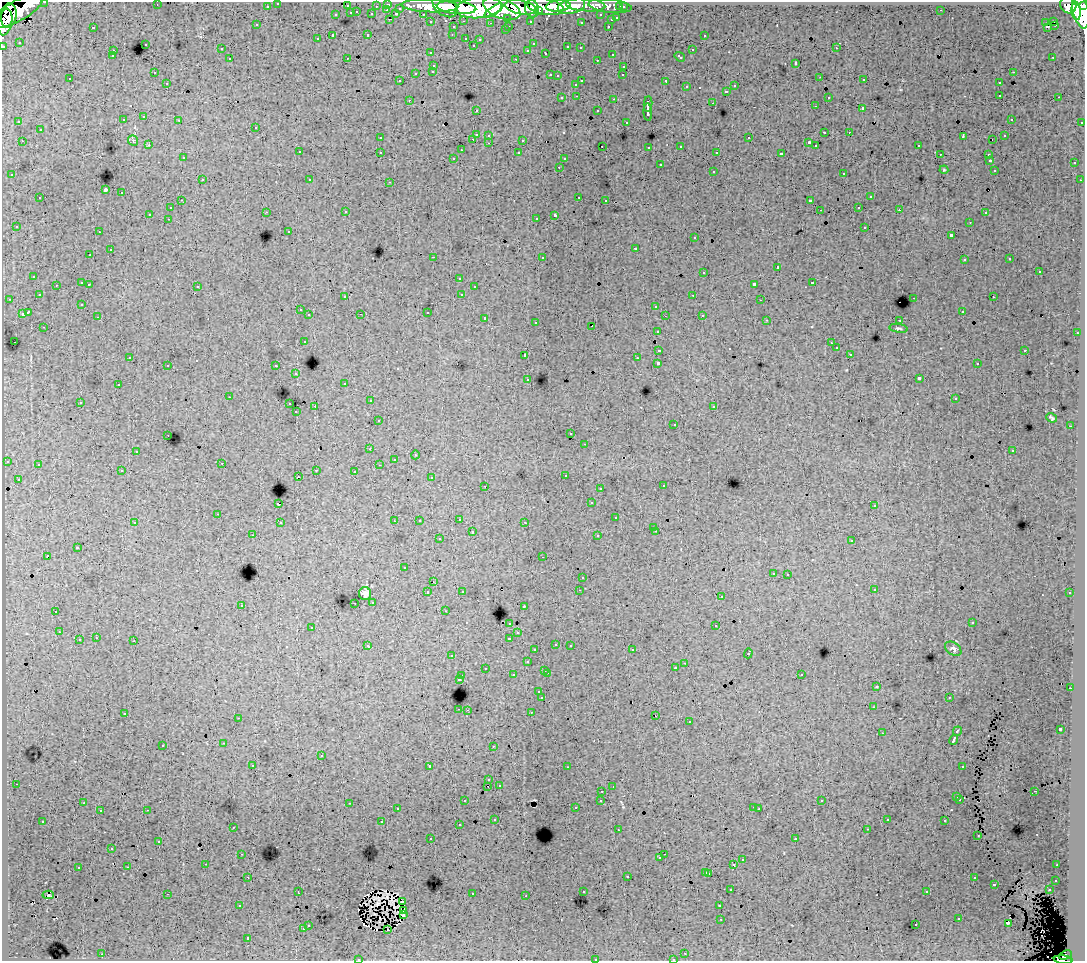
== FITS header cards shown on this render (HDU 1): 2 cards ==
NAXIS1  =                 1083
NAXIS2  =                  959

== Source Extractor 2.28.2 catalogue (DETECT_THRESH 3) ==
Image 1083 x 959 px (HDU 1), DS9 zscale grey, 1 PNG px = 1 image px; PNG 1087 x 963 px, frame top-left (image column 1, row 959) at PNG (2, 2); each listed source drawn as its Kron ellipse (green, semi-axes under 4 px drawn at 4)
Background 119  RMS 0.95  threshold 2.84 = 3 sigma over >= 5 px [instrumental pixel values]
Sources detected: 479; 3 with non-positive FLUX_AUTO (blend fragments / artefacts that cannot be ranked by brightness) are neither listed nor drawn; the other 476 listed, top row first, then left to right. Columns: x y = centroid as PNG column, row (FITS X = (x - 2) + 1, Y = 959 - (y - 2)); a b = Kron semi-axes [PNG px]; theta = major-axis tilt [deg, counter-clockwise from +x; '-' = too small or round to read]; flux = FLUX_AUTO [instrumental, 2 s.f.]
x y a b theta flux
45 2 3 2 - 2200
278 3 3 3 - 1800
388 4 3 3 - 3300
157 5 2 2 - 51
586 5 20 6 -4 40000
1068 5 9 7 -58 62000
267 6 3 3 - 1300
347 6 3 3 - 600
376 6 3 2 - 680
430 6 28 6 -2 190000
445 6 14 9 -40 140000
545 6 18 8 -10 220000
558 6 12 5 5 110000
571 6 14 7 15 81000
610 6 22 6 -6 33000
1084 6 4 3 - 57000
457 7 20 6 -5 290000
521 7 16 7 -11 240000
620 7 3 3 - 1000
623 7 3 3 - 2000
400 8 3 3 - 640
479 8 23 10 6 430000
502 9 19 9 -20 430000
532 9 9 7 -78 150000
1080 9 19 7 -78 310000
387 10 3 2 - 220
494 10 11 3 33 85000
941 10 2 2 - 53
17 11 29 10 29 260000
538 11 4 3 - 59000
1076 11 9 4 -83 140000
357 12 3 2 - 290
351 13 3 3 - 770
372 14 3 3 - 600
396 14 3 3 - 720
423 14 3 2 - 1600
9 15 12 8 82 170000
336 15 3 3 - 270
601 15 3 3 - 1300
508 18 3 3 - 1000
617 18 3 3 - 410
390 19 3 2 - 230
611 20 3 3 - 370
464 21 3 2 - 220
530 21 3 3 - 950
1054 21 3 2 - 360
5 22 13 7 78 180000
431 22 3 3 - 1700
581 22 3 3 - 140
490 23 3 2 - 67
1046 23 3 2 - 110
257 25 3 2 - 63
1054 25 3 2 - 93
509 26 3 2 - 210
608 26 3 2 - 350
93 27 3 3 - 650
453 27 3 3 - 270
1047 27 3 2 - 110
505 30 3 2 - 120
368 34 3 3 - 390
452 35 3 2 - 64
704 35 3 3 - 210
333 36 3 3 - 1100
466 38 3 3 - 460
317 39 3 3 - 160
480 39 2 2 - 54
19 42 2 2 - 61
145 44 3 3 - 370
533 44 3 2 - 100
473 45 3 2 - 100
3 46 3 3 - 3800
568 47 3 3 - 420
580 48 3 2 - 81
836 48 3 2 - 170
221 49 3 3 - 190
528 50 3 3 - 140
692 50 3 3 - 350
113 51 3 2 - 210
431 53 3 3 - 170
546 53 3 3 - 180
612 54 3 2 - 260
112 56 3 3 - 200
680 57 5 3 - 200
1053 57 3 2 - 95
347 58 2 2 - 43
230 59 3 3 - 180
516 59 3 2 - 400
597 60 3 2 - 98
795 63 3 2 - 47
434 65 3 3 - 280
624 66 3 3 - 270
433 71 3 3 - 220
154 72 3 2 - 110
1013 72 3 2 - 230
416 73 3 3 - 550
550 75 3 2 - 330
623 75 3 2 - 82
558 76 3 3 - 97
820 77 2 2 - 52
70 79 3 2 - 110
864 80 3 2 - 140
399 81 3 2 - 110
582 81 3 3 - 530
666 81 4 3 - 700
167 83 3 2 - 130
999 83 3 3 - 290
576 84 3 3 - 150
734 86 3 3 - 230
687 87 3 3 - 180
726 91 3 3 - 290
1000 95 3 2 - 150
577 96 3 2 - 230
828 97 3 3 - 170
1059 97 3 2 - 140
562 98 3 3 - 200
614 99 3 2 - 480
409 100 3 2 - 150
713 103 3 2 - 190
648 104 8 3 87 1800
815 106 3 2 - 96
863 108 3 3 - 960
476 110 3 3 - 180
598 111 3 3 - 200
648 112 9 3 -86 2300
144 117 3 3 - 180
1011 119 3 2 - 63
123 120 3 3 - 130
179 120 3 2 - 260
19 122 3 3 - 130
626 122 3 3 - 140
1082 122 3 3 - 680
256 127 3 3 - 190
40 130 3 3 - 280
824 132 3 2 - 680
849 132 2 2 - 200
476 134 3 3 - 690
489 135 3 3 - 270
963 136 4 3 - 280
1005 136 3 2 - 98
380 138 3 3 - 100
749 138 3 3 - 330
473 139 3 2 - 150
523 140 3 3 - 830
992 140 3 2 - 38
22 141 3 2 - 230
133 141 5 5 - 98
809 142 3 3 - 92
489 143 3 2 - 150
149 145 3 2 - 120
602 146 3 2 - 62
681 146 3 3 - 300
816 146 3 3 - 32000
918 146 3 2 - 130
649 147 3 3 - 140
461 150 3 2 - 62
299 152 3 3 - 330
380 152 3 3 - 270
717 152 3 2 - 73
519 153 3 3 - 180
781 154 4 3 - 1900
940 154 3 2 - 96
988 154 3 2 - 210
183 158 3 2 - 150
454 158 3 3 - 190
564 159 3 3 - 130
990 160 3 2 - 58
1074 163 3 3 - 170
660 165 3 3 - 430
559 167 3 2 - 140
944 170 4 4 - 59
994 170 3 2 - 50
713 171 3 3 - 260
844 173 3 3 - 230
12 175 3 3 - 180
202 180 3 2 - 260
310 180 3 2 - 150
1080 180 2 2 - 44
390 182 3 2 - 320
105 190 3 3 - 7800
122 193 3 3 - 480
579 197 3 2 - 280
870 197 3 3 - 320
40 198 3 3 - 330
181 200 3 2 - 68
606 200 3 2 - 150
810 201 4 3 - 820
859 207 3 2 - 140
170 208 3 3 - 270
820 210 2 2 - 39
899 210 3 2 - 120
266 212 3 2 - 150
346 212 3 2 - 220
985 213 3 3 - 200
149 214 3 3 - 1200
555 215 4 3 - 1600
536 218 3 2 - 160
168 219 3 2 - 120
970 222 3 2 - 130
16 226 3 3 - 87
865 227 3 3 - 350
289 231 3 2 - 62
99 232 3 2 - 100
951 235 3 3 - 910
695 238 3 3 - 230
635 248 3 3 - 470
110 250 3 3 - 460
90 255 3 2 - 190
433 257 3 2 - 660
542 257 3 3 - 270
1010 259 3 2 - 49
964 260 3 3 - 190
777 267 3 3 - 660
1039 271 3 3 - 480
704 272 3 3 - 450
34 276 3 3 - 260
459 278 3 3 - 160
82 283 3 3 - 600
812 283 3 3 - 410
89 284 3 2 - 150
754 284 4 3 - 1700
56 285 3 2 - 160
197 286 3 3 - 330
474 287 3 3 - 250
462 294 3 3 - 420
39 295 3 3 - 180
693 295 3 2 - 200
345 297 3 3 - 150
993 297 3 2 - 140
914 298 3 2 - 420
9 299 3 2 - 150
761 300 2 2 - 33
82 304 3 3 - 160
656 306 3 3 - 340
300 310 3 2 - 170
962 311 3 2 - 130
28 312 4 3 - 1200
427 312 3 3 - 600
22 314 4 3 - 770
361 314 2 2 - 32
309 315 3 3 - 240
702 315 3 2 - 210
665 316 3 2 - 49
98 317 3 2 - 54
485 318 3 3 - 350
767 320 3 2 - 100
900 320 3 2 - 43
536 322 3 3 - 210
592 326 2 2 - 66
44 327 3 2 - 110
898 328 9 4 -9 120
658 331 3 3 - 230
1077 333 3 2 - 240
304 341 3 3 - 270
14 342 2 2 - 39
831 343 2 2 - 45
836 348 3 3 - 200
659 350 4 3 - 1000
1025 350 3 2 - 400
850 354 3 2 - 160
525 355 3 3 - 360
130 357 3 2 - 120
637 358 3 2 - 120
658 363 3 3 - 2600
977 364 3 2 - 110
168 365 3 2 - 200
276 366 3 3 - 290
296 374 3 3 - 270
528 379 3 3 - 130
919 379 4 3 - 1500
345 383 3 3 - 140
118 385 3 2 - 190
229 397 2 2 - 52
955 399 3 2 - 110
370 401 3 2 - 190
80 402 3 3 - 150
290 404 3 2 - 240
315 406 2 2 - 510
714 406 3 2 - 260
296 412 3 2 - 100
1052 418 5 3 - 110
378 421 3 3 - 190
674 424 2 2 - 62
1070 426 3 2 - 69
571 434 2 2 - 67
168 435 2 2 - 55
585 444 3 2 - 160
370 449 3 2 - 130
136 451 3 2 - 82
1012 451 3 2 - 69
415 455 4 3 - 48
394 459 3 2 - 62
7 461 3 3 - 300
222 463 2 2 - 190
38 465 3 2 - 80
379 465 3 2 - 100
316 470 3 2 - 330
122 471 3 2 - 240
354 471 3 2 - 160
565 475 3 3 - 250
298 476 2 2 - 120
431 477 3 3 - 140
18 479 3 3 - 230
485 486 3 2 - 75
663 486 3 3 - 280
600 488 3 2 - 89
591 503 3 3 - 240
278 504 3 3 - 1000
874 506 3 3 - 120
218 514 3 2 - 190
616 518 3 3 - 180
459 519 3 3 - 200
394 521 2 2 - 51
419 521 3 2 - 91
525 522 3 2 - 79
135 523 3 2 - 72
280 523 3 2 - 200
654 527 3 2 - 85
656 531 3 2 - 170
472 532 3 3 - 430
253 535 2 2 - 52
598 536 3 3 - 240
439 539 3 3 - 250
852 541 3 3 - 310
77 548 3 3 - 400
48 556 4 3 - 1200
543 557 3 2 - 120
404 568 3 2 - 65
773 573 3 3 - 180
788 574 3 2 - 240
582 578 3 3 - 260
433 582 3 2 - 21
874 589 3 3 - 170
579 590 2 2 - 35
462 591 3 3 - 140
428 592 3 3 - 340
1070 593 3 3 - 180
365 594 6 6 - 270
721 597 3 2 - 94
373 602 3 3 - 190
355 603 3 2 - 130
241 605 3 3 - 240
524 606 2 2 - 47
56 611 3 2 - 170
445 611 3 2 - 120
510 623 3 3 - 220
972 623 3 2 - 64
716 626 3 3 - 460
312 627 3 3 - 270
59 632 3 2 - 160
518 633 3 3 - 230
96 638 3 2 - 180
509 638 3 3 - 550
79 640 3 3 - 490
134 641 3 2 - 530
556 644 3 3 - 300
570 645 3 2 - 250
368 646 4 3 - 270
953 649 9 6 -36 190
535 650 3 3 - 230
632 650 3 2 - 260
748 653 5 3 - 600
452 656 3 2 - 190
527 662 3 3 - 370
685 663 2 2 - 52
485 668 3 3 - 220
675 668 3 3 - 190
545 670 3 3 - 270
547 673 3 2 - 420
801 674 3 3 - 130
513 675 3 3 - 400
462 676 3 2 - 230
459 679 3 3 - 970
877 687 4 2 - 42
1070 688 3 2 - 56
539 692 3 3 - 85
542 698 3 3 - 1700
949 698 3 2 - 97
873 707 3 2 - 100
459 709 3 2 - 350
467 710 2 2 - 220
531 712 3 2 - 270
125 714 3 2 - 50
655 715 3 2 - 23
238 718 2 2 - 36
689 722 3 3 - 380
1060 729 3 3 - 2000
957 731 5 3 - 800
882 733 2 2 - 59
954 740 5 3 - 2100
224 743 3 2 - 240
163 745 3 3 - 290
493 746 2 2 - 46
321 756 3 3 - 420
253 766 3 3 - 160
430 766 3 3 - 2700
963 766 3 3 - 480
567 767 3 2 - 110
489 780 3 2 - 85
16 784 3 2 - 200
499 785 3 3 - 210
488 786 3 2 - 260
613 787 3 2 - 96
602 791 3 2 - 230
1034 791 3 2 - 120
957 797 3 3 - 570
960 799 3 3 - 200
601 800 3 3 - 270
465 801 3 2 - 150
822 801 3 3 - 110
84 803 3 3 - 57
349 803 3 2 - 220
754 807 3 2 - 170
576 808 3 3 - 86
398 809 3 3 - 120
759 809 3 2 - 58
147 810 3 2 - 290
100 811 3 3 - 190
495 819 3 3 - 200
887 819 3 3 - 120
43 821 3 2 - 120
945 821 3 3 - 300
382 822 3 3 - 770
459 825 3 2 - 120
233 827 3 2 - 110
867 829 2 2 - 58
618 830 3 2 - 130
978 836 3 2 - 110
431 839 3 2 - 86
795 839 4 3 - 78
159 841 3 2 - 78
112 849 3 3 - 150
242 854 3 2 - 160
664 854 2 2 - 130
660 858 3 3 - 160
742 860 3 3 - 330
206 864 2 2 - 71
734 865 3 3 - 820
1057 865 3 2 - 94
128 867 3 2 - 180
78 868 3 3 - 260
706 872 3 3 - 310
709 873 3 3 - 470
248 877 3 2 - 150
627 877 3 3 - 390
974 878 3 2 - 160
1056 880 3 3 - 270
994 884 3 3 - 670
731 890 3 3 - 170
1049 890 3 2 - 230
298 891 2 2 - 60
583 891 3 3 - 200
927 892 3 3 - 230
167 894 3 2 - 600
472 894 3 3 - 410
48 895 6 2 -2 240
526 896 2 2 - 83
402 902 3 3 - 34
719 905 2 2 - 48
240 906 3 3 - 150
404 911 4 2 - 84
403 915 3 2 - 91
721 919 3 2 - 67
959 919 3 3 - 410
1008 923 3 2 - 30
308 925 3 3 - 250
916 925 3 3 - 250
303 929 3 3 - 400
388 929 3 2 - 70
248 938 3 3 - 880
685 953 3 2 - 200
102 954 2 2 - 120
1065 955 7 4 20 40000
595 959 3 3 - 340
673 959 3 2 - 140
358 960 4 2 - 70
1063 960 9 3 -6 45000
At the frame edge (FLAGS 8, measured only in part): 9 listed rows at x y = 45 2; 278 3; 1084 6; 5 22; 3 46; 595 959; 673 959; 358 960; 1063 960
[3 non-positive-flux detections neither listed nor drawn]